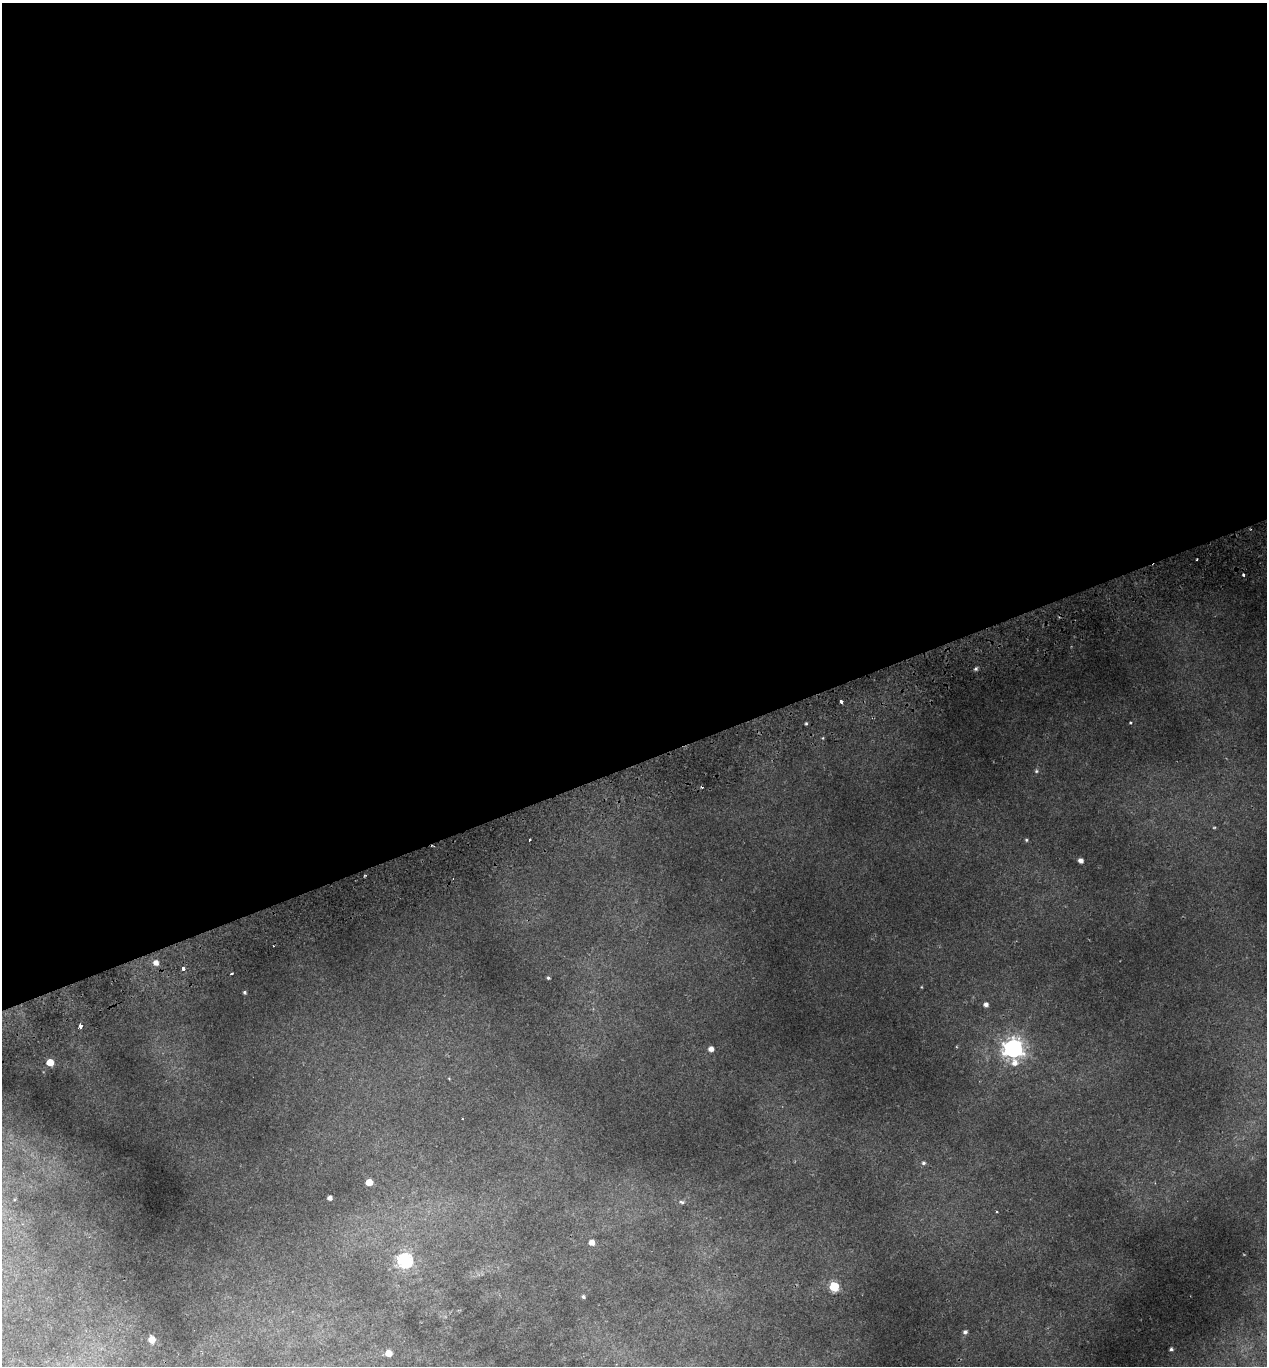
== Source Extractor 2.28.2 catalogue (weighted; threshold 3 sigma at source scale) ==
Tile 2 of 4 x 4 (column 2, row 1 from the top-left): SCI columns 1394-2658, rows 4152-5515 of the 5369 x 5573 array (HDU 1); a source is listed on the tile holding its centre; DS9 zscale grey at full resolution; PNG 1269 x 1368 px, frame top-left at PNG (2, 3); no overlay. Shown black and unused: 56% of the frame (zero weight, under 2 of 3 exposures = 4% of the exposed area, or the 3 px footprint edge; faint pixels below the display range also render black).
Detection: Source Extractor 2.28.2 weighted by HDU 2 'WHT'; one run over the whole footprint, this tile lists its part. Background 0.0406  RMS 0.0035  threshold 0.0158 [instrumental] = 3 sigma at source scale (4.5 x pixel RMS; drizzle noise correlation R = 1.50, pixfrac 1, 0.0396/0.0396 arcsec/px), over >= 5 px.
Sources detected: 33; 2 cosmic-ray / hot-pixel residue — not listed; the other 31 listed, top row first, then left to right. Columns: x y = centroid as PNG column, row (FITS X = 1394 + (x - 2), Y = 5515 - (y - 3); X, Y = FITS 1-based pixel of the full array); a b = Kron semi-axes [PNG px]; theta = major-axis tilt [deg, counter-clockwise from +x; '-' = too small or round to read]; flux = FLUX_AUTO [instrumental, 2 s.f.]
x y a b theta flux
1197 560 3 2 - 0.33
1244 575 3 3 - 1.1
976 669 5 4 - 0.62
841 701 4 3 - 3.8
806 723 3 3 - 0.6
1130 723 3 2 - 0.39
1036 771 5 4 - 0.46
1026 840 4 4 - 0.39
1081 860 4 4 - 1.5
156 963 5 5 - 1.9
183 968 3 3 - 1.3
231 974 3 3 - 0.78
548 978 3 3 - 0.46
244 992 3 3 - 0.5
986 1004 5 5 - 1.2
81 1026 4 3 - 3.8
1013 1048 8 7 - 180
711 1049 4 4 - 1.9
50 1062 5 5 - 5.8
923 1163 5 5 - 0.64
369 1182 5 5 - 4.4
330 1198 4 4 - 1.3
681 1202 6 4 -28 0.78
592 1242 5 5 - 2.1
405 1260 7 6 - 66
834 1286 5 5 - 19
583 1297 4 4 - 0.62
965 1332 5 4 - 0.76
152 1339 5 5 - 4.4
1171 1349 3 3 - 0.57
389 1353 6 5 - 3.5